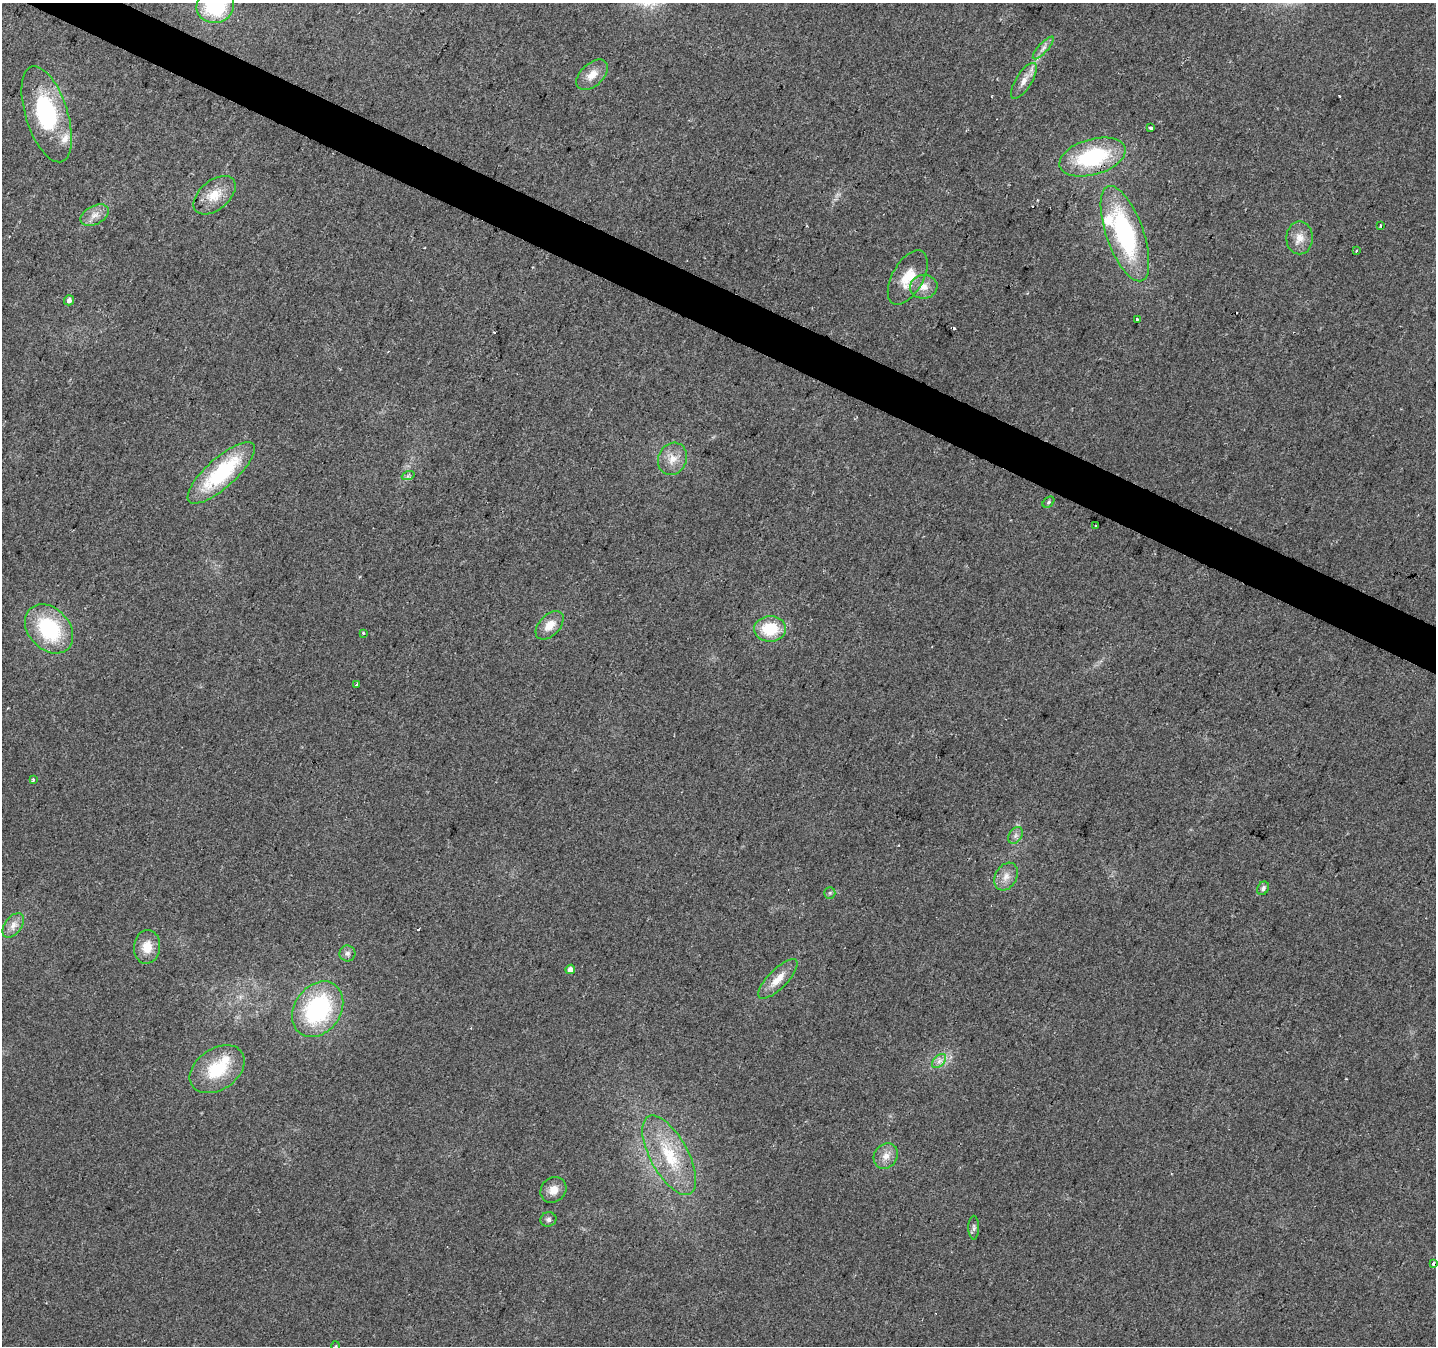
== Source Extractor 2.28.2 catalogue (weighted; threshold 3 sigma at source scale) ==
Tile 11 of 4 x 4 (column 3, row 3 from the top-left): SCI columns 2867-4300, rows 1545-2888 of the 5740 x 5842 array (HDU 1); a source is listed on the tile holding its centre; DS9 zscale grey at full resolution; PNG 1438 x 1348 px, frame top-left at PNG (2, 3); each listed source drawn as its Kron ellipse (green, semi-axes under 4 px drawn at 4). Shown black and unused: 3% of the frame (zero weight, under 2 of 3 exposures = <1% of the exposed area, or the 3 px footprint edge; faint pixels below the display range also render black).
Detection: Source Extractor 2.28.2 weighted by HDU 2 'WHT'; one run over the whole footprint, this tile lists its part. Background 0.0516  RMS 0.0083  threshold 0.0372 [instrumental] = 3 sigma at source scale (4.5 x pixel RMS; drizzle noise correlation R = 1.50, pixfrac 1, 0.0396/0.0396 arcsec/px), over >= 5 px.
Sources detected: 56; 1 inside a brighter object's white glare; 5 cosmic-ray / hot-pixel residue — neither listed nor drawn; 3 inside a brighter listed object's ellipse — not listed separately; the other 47 listed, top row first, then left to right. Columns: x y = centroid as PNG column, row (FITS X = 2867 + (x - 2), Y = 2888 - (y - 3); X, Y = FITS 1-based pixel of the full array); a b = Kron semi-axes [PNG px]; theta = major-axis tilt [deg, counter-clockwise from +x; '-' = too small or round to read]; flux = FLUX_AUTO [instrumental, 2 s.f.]
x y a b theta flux
215 6 19 17 22 59
1043 48 14 5 48 4
592 75 19 11 43 10
1024 81 20 8 58 7.7
47 114 50 21 -72 98
1150 128 4 3 - 3.5
1092 157 34 18 16 77
215 195 24 14 40 17
95 215 15 9 26 7.1
1381 226 3 3 - 2
1125 234 50 18 -70 110
1299 238 16 13 89 9.7
1356 251 3 3 - 0.77
908 277 30 15 61 19
924 287 13 12 - 8.3
69 300 5 5 - 3.6
1137 319 3 3 - 2.5
672 459 16 14 64 11
221 473 43 14 42 75
408 476 6 4 19 1.5
1048 502 7 4 41 1.3
1095 525 3 3 - 2.2
550 625 17 10 46 11
49 629 27 20 -47 68
770 629 16 12 3 30
363 633 3 3 - 1.3
357 685 4 3 - 20
33 780 3 3 - 2.7
1015 835 9 6 56 3.1
1006 877 15 10 61 7.7
1263 888 7 5 56 2.4
830 893 6 5 - 1.4
13 925 14 8 52 6.5
147 947 17 13 85 14
347 953 8 8 - 3.1
570 969 5 4 - 4.7
778 979 26 9 45 12
318 1009 30 23 55 100
939 1061 9 5 45 3.1
217 1069 30 20 34 39
669 1155 44 19 -61 45
886 1156 13 11 54 7.5
553 1190 14 12 42 8.8
548 1219 8 7 - 2.6
974 1228 12 5 90 2.4
1433 1263 3 3 - 7.2
336 1346 5 3 - 0.83
Overlapping masked pixels (flux is a lower limit): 1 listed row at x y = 1092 157
Isophote crosses this tile's border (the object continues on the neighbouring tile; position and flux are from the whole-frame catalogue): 2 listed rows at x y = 215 6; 336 1346